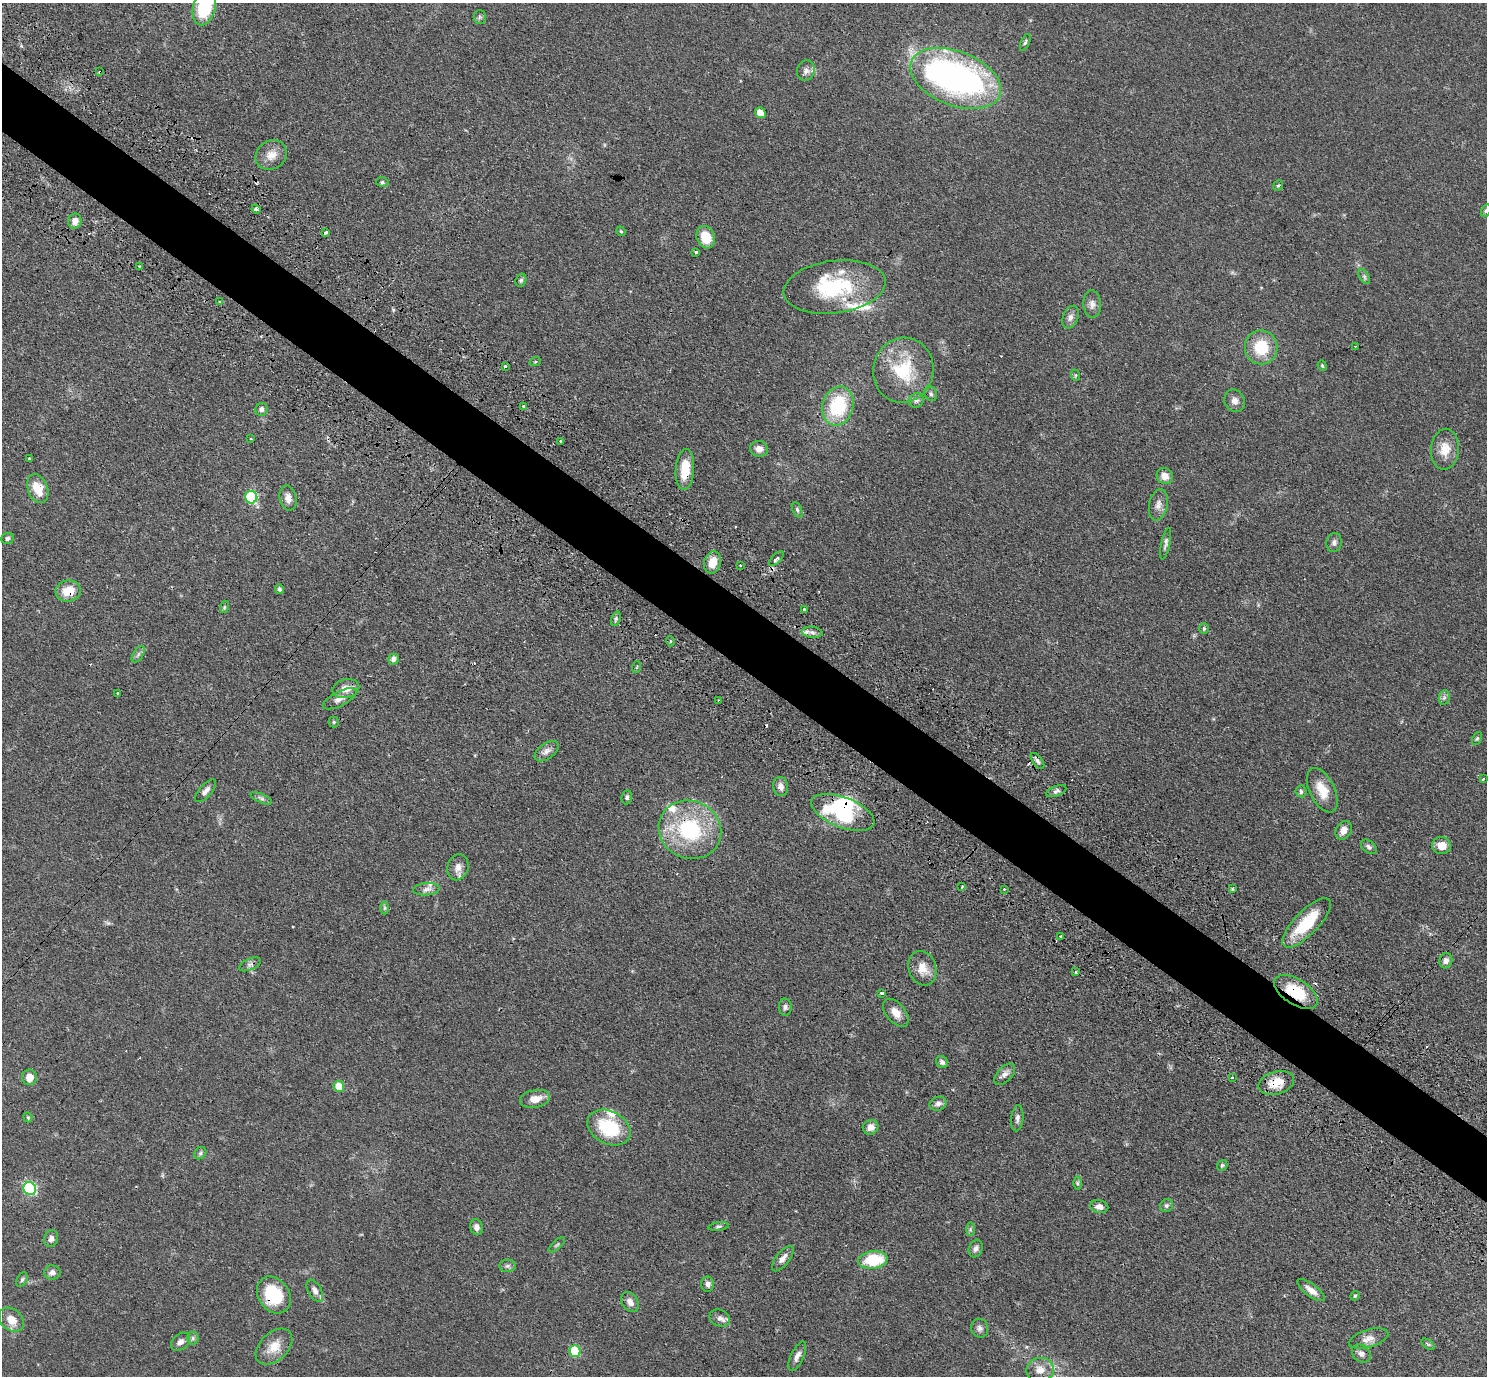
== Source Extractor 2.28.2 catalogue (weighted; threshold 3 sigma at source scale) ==
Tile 11 of 4 x 4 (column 3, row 3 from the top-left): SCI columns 3011-4495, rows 1719-3092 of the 6020 x 6043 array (HDU 1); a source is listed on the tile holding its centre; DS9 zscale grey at full resolution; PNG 1489 x 1378 px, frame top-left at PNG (2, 3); each listed source drawn as its Kron ellipse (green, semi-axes under 4 px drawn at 4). Shown black and unused: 5% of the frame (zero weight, under 3 of 4 exposures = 4% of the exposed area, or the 3 px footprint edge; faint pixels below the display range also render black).
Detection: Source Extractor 2.28.2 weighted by HDU 2 'WHT'; one run over the whole footprint, this tile lists its part. Background 0.059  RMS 0.0038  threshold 0.0173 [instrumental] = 3 sigma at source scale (4.5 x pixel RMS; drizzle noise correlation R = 1.50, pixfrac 1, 0.05/0.05 arcsec/px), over >= 5 px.
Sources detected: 167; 2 inside a brighter object's white glare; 6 cosmic-ray / hot-pixel residue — neither listed nor drawn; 8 inside a brighter listed object's ellipse — not listed separately; the other 151 listed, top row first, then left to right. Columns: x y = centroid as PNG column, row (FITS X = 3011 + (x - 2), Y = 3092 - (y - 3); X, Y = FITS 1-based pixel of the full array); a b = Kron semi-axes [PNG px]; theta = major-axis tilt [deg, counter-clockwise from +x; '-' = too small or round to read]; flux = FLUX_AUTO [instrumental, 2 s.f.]
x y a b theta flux
204 7 18 11 75 23
480 17 6 6 - 0.77
1025 42 9 4 66 0.67
806 70 10 9 - 1.8
100 72 4 2 - 0.59
956 78 47 27 -21 130
760 113 5 5 - 4.8
271 155 16 14 33 4.5
382 182 6 5 - 0.65
1278 186 5 4 - 0.47
256 209 4 3 - 2.3
1486 210 6 4 62 0.68
75 221 7 6 - 2.3
621 231 5 4 - 0.46
326 232 4 3 - 1.6
706 237 11 9 -71 8.1
696 252 3 3 - 0.74
140 266 3 3 - 1.1
1364 276 8 4 -59 0.82
521 280 7 5 73 0.7
835 287 51 26 8 30
220 302 3 3 - 1.8
1092 304 14 9 -85 2.2
1070 317 12 7 69 1.9
1355 346 2 2 - 0.24
1261 347 17 16 - 13
535 362 6 3 19 0.4
505 366 3 3 - 1.2
1322 366 5 4 - 0.51
903 370 32 30 76 20
1075 375 6 4 -72 0.5
931 394 7 6 - 0.94
916 400 8 7 - 1.3
1235 401 11 10 - 2.3
523 406 3 3 - 0.87
838 406 20 15 74 23
261 409 6 6 - 1.3
251 439 2 2 - 0.27
560 442 3 2 - 0.71
759 449 9 8 - 2.5
1445 449 20 14 85 6.1
30 459 3 3 - 1.3
685 469 20 9 85 8.3
1165 476 8 7 - 3.4
38 489 15 10 -68 6.8
251 497 6 6 - 28
288 498 13 8 -78 2.6
1158 505 16 9 79 2.6
797 510 8 4 -65 0.81
8 538 6 5 - 0.98
1334 542 10 7 77 1.3
1166 544 16 4 78 1.3
776 559 9 4 45 0.92
712 562 11 8 73 5
741 565 3 3 - 0.95
279 589 5 4 - 0.87
68 591 13 10 8 6.7
224 607 6 4 72 0.48
804 609 3 3 - 0.63
616 619 7 4 70 0.64
1204 628 5 4 - 0.62
812 632 10 5 -8 1.5
670 641 5 3 - 0.38
138 654 9 5 57 0.96
394 659 5 5 - 1.6
637 667 6 3 71 0.36
346 689 13 9 12 3.8
118 694 3 3 - 1.6
1444 698 7 5 78 0.89
340 699 18 7 27 2.6
718 700 3 2 - 0.27
334 722 5 5 - 0.52
1477 738 7 4 62 0.54
547 751 14 7 35 2.1
1037 761 9 5 -53 1
1483 779 3 2 - 0.73
781 786 10 7 -79 2.3
1322 790 24 12 -64 7.3
206 791 14 6 48 1.8
1056 791 11 5 20 1.1
1301 791 6 5 - 0.94
627 797 7 5 81 0.81
261 798 12 4 -24 1
843 812 33 15 -21 33
690 830 32 28 -26 35
1343 830 9 7 59 3.1
1441 846 9 8 - 4.2
1369 847 9 5 -39 1.1
458 867 13 10 74 2.9
962 887 3 3 - 0.68
427 889 13 6 5 1.8
1004 889 3 2 - 0.49
1232 889 3 3 - 0.42
385 908 6 4 90 0.63
1307 923 32 12 46 17
1060 936 3 2 - 0.6
1446 961 7 6 - 1.5
250 964 12 5 23 1.3
922 968 18 13 -72 5.3
1075 972 3 3 - 1.1
1296 992 24 12 -32 14
882 993 3 3 - 1.1
785 1007 8 6 -85 1.1
896 1013 16 9 -50 3.8
942 1062 6 5 - 1.4
1005 1074 13 7 46 2
29 1077 8 7 - 3.3
1232 1077 3 2 - 0.43
1276 1083 18 11 16 6.7
339 1086 5 5 - 7.6
535 1099 15 8 11 4.5
938 1104 8 7 - 1.6
28 1117 5 4 - 0.4
1017 1118 13 6 84 1.5
871 1127 8 7 - 2.7
609 1128 23 16 -28 21
200 1153 7 5 46 0.8
1222 1165 6 5 - 0.6
1077 1183 6 4 -90 0.66
30 1189 7 6 - 47
1166 1206 7 6 - 0.86
1099 1207 9 6 -11 1.9
719 1226 10 3 7 0.7
476 1227 8 6 -72 1.6
970 1229 7 4 89 0.66
51 1239 9 7 68 1.5
557 1245 10 4 42 0.65
976 1249 9 7 69 1.3
783 1259 15 7 52 2.2
873 1260 15 9 7 16
507 1266 8 6 1 0.99
52 1272 8 7 - 1.9
22 1280 8 5 63 0.82
708 1284 7 6 - 1.4
1311 1290 16 6 -37 3
315 1291 12 6 -61 2
274 1295 20 15 -55 20
1355 1296 5 4 - 0.48
630 1302 11 7 -59 2.4
720 1318 10 8 -23 1.8
11 1320 14 10 -42 4.4
980 1328 9 8 - 1.5
193 1338 6 5 - 0.85
1368 1339 20 9 16 3.1
180 1342 11 7 41 1.7
1428 1344 7 4 -36 0.64
274 1347 21 14 44 6.5
575 1351 6 5 - 22
1361 1354 10 8 -42 1.6
797 1356 16 6 65 2
1040 1370 14 12 11 3.7
Overlapping masked pixels (flux is a lower limit): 8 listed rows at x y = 100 72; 685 469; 68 591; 843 812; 690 830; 1296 992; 1276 1083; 274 1295
Isophote crosses this tile's border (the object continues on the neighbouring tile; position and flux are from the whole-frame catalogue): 2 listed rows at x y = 204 7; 1486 210